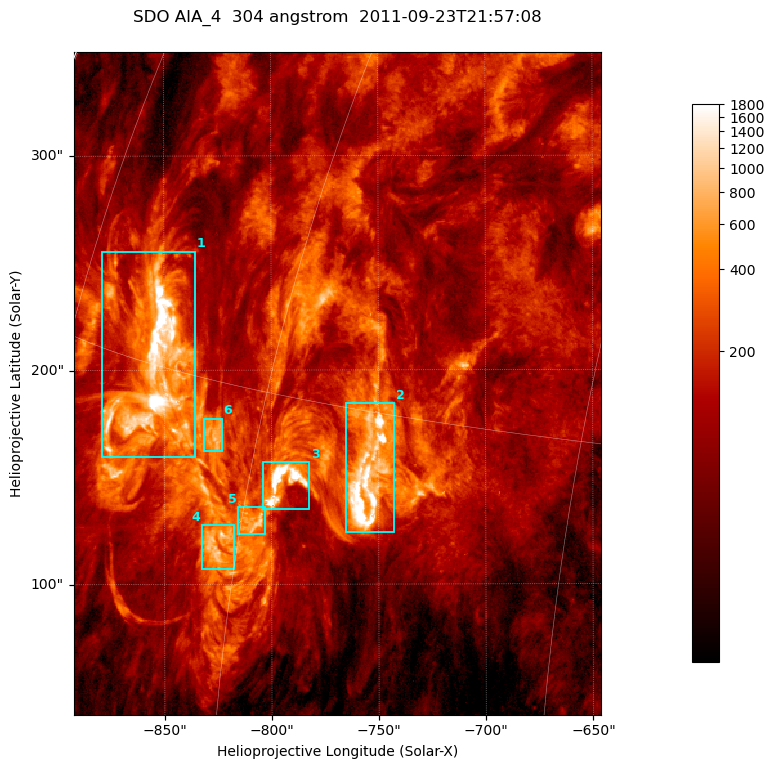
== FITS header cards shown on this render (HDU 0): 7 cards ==
TELESCOP= 'SDO     '           /
INSTRUME= 'AIA_4   '           /
WAVELNTH=                  304 /
WAVEUNIT= 'angstrom'           /
DATE-OBS= '2011-09-23T21:57:08.12' /
CTYPE1  = 'HPLN-TAN'           /
CTYPE2  = 'HPLT-TAN'           /

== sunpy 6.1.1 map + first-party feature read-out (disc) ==
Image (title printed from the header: SDO AIA_4  304 angstrom  2011-09-23T21:57:08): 410 x 515 px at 0.6 arcsec/px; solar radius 957 arcsec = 1594 px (partial field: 2.6% of the solar disc is inside the frame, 100% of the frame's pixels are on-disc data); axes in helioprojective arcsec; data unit not stated in the header (colour bar unlabelled)
Pointing: header CRPIX1/2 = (2058.21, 2041.36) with CRVAL1/2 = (0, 0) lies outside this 410 x 515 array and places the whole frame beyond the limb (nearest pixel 1.41 R_sun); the SolarSoft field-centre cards XCEN/YCEN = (-769.2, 193.7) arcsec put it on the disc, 1308 arcsec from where CRPIX/CRVAL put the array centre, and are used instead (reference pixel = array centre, CRVAL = XCEN/YCEN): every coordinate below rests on XCEN/YCEN
Orientation: roll -0.132 deg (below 1 deg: not rotated)
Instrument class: DISC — disc imager (sunpy class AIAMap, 304 A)
Bright regions (active regions / flare kernels): reference = the on-disc median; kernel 3 px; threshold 5 sigma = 389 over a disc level ~118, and >= 1.15x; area >= 211 px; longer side >= 5 px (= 3 arcsec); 6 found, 6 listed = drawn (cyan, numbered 1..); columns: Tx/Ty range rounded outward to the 2 arcsec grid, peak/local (2 s.f.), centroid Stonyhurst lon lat
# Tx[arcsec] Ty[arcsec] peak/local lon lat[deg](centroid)
1 -880..-834 158..256 47 -67 +15
2 -766..-742 124..186 35 -54 +13
3 -804..-782 134..158 28 -58 +13
4 -834..-816 106..128 10 -61 +11
5 -816..-802 122..136 9.2 -59 +11
6 -832..-822 162..178 7.3 -63 +13